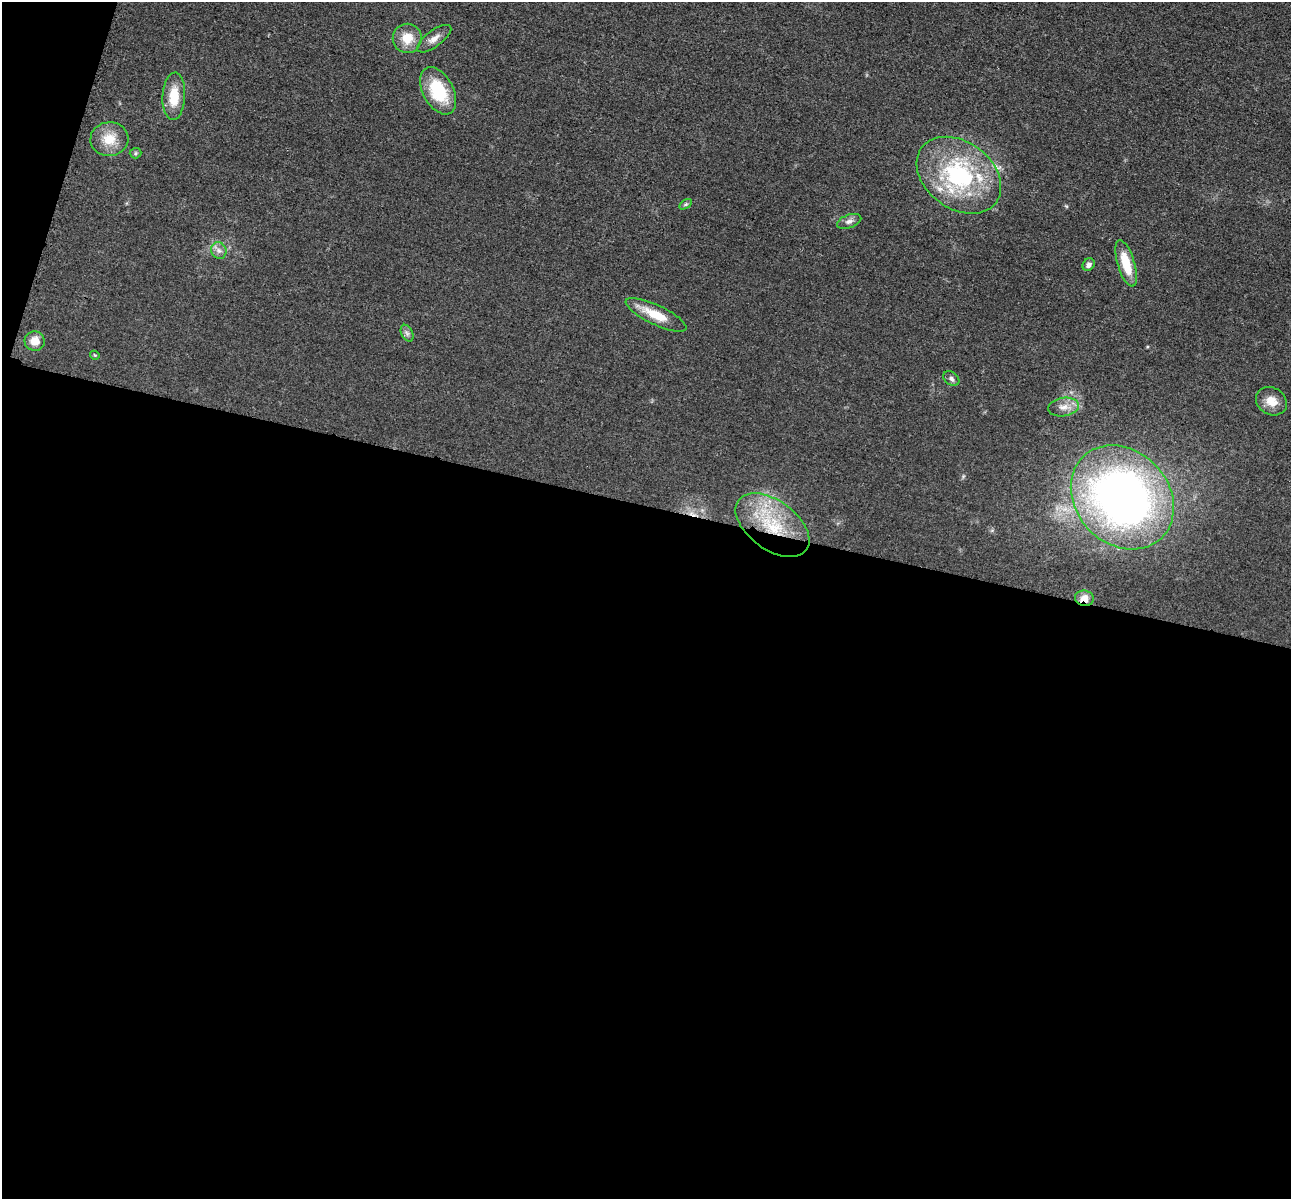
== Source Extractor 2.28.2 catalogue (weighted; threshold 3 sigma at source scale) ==
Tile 13 of 4 x 4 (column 1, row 4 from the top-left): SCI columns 21-1309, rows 277-1473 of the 5198 x 5216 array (HDU 1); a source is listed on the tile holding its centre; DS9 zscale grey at full resolution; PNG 1293 x 1201 px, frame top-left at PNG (2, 2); each listed source drawn as its Kron ellipse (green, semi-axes under 4 px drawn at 4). Shown black and unused: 59% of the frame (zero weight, under 3 of 4 exposures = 3% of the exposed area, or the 3 px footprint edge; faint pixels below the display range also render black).
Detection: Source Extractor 2.28.2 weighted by HDU 2 'WHT'; one run over the whole footprint, this tile lists its part. Background 0.0485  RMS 0.0082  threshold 0.0368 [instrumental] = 3 sigma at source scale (4.5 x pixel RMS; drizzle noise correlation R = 1.50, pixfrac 1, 0.05/0.05 arcsec/px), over >= 5 px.
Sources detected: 22; all 22 listed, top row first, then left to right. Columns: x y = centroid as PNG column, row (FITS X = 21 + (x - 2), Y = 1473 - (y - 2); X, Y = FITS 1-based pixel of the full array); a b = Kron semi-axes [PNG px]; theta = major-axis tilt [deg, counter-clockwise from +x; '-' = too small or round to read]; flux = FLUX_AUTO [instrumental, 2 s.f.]
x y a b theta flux
407 38 14 14 - 14
434 39 20 8 36 6.4
438 91 25 15 -62 39
174 96 24 11 87 19
109 139 19 17 5 16
135 153 6 5 - 1.2
959 175 46 33 -36 100
686 204 7 4 31 1.4
849 221 12 6 19 3.4
219 250 8 7 - 3.7
1126 263 24 8 -73 22
1089 265 7 5 52 2.9
656 315 33 9 -25 19
407 333 9 5 -64 2.5
35 341 10 9 - 9.2
95 355 5 4 - 0.81
951 378 9 6 -35 2.4
1271 401 16 13 -31 11
1063 407 15 9 8 7
1122 497 56 46 -46 480
772 525 42 24 -36 62
1084 598 9 7 -6 7.8
Overlapping masked pixels (flux is a lower limit): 2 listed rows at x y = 772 525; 1084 598